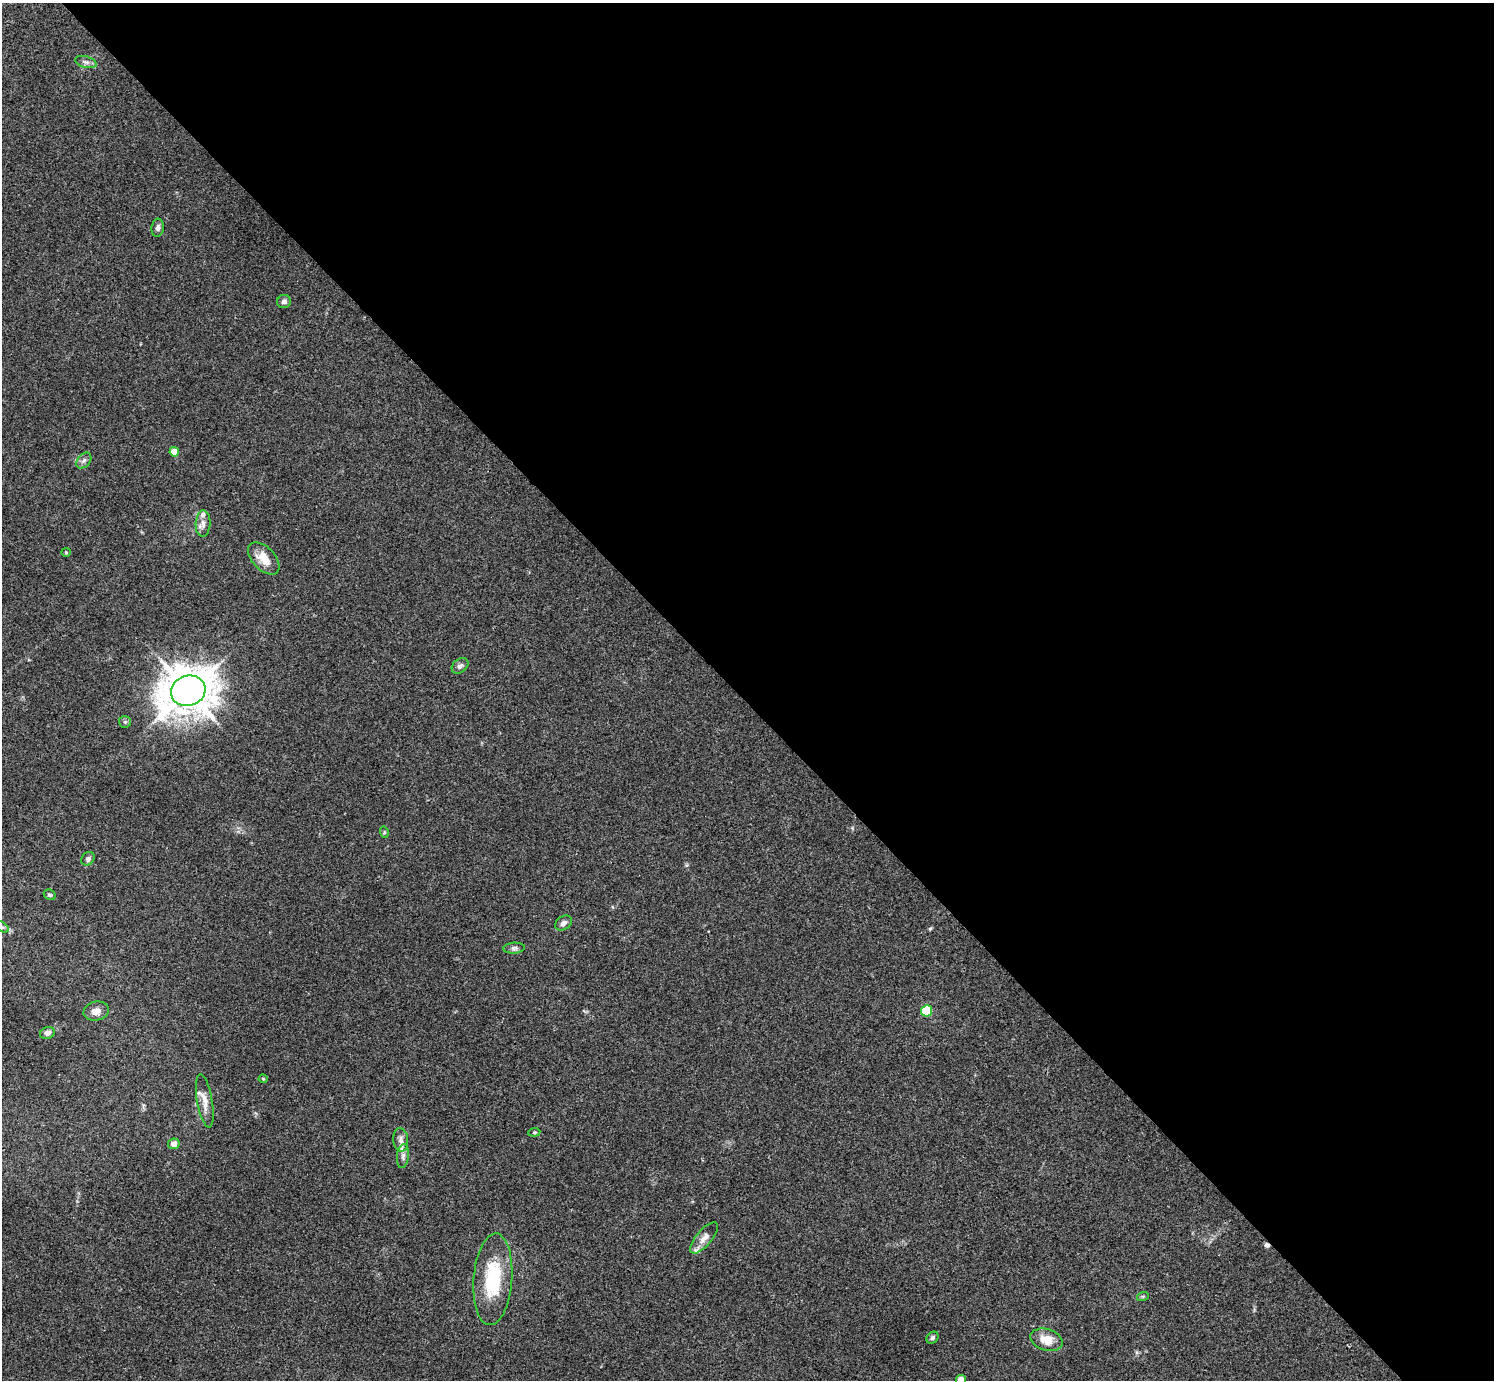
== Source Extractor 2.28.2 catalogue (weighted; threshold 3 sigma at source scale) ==
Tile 8 of 4 x 4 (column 4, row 2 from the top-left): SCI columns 4479-5970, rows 2918-4295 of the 5976 x 5974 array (HDU 1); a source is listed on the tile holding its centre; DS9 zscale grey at full resolution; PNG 1496 x 1382 px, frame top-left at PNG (2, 3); each listed source drawn as its Kron ellipse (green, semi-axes under 4 px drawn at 4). Shown black and unused: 51% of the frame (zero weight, under 3 of 4 exposures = <1% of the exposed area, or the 3 px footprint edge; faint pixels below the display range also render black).
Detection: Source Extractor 2.28.2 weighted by HDU 2 'WHT'; one run over the whole footprint, this tile lists its part. Background 0.0246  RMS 0.0046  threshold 0.0207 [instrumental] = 3 sigma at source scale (4.5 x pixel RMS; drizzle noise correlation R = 1.50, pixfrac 1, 0.05/0.05 arcsec/px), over >= 5 px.
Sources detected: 35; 1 cosmic-ray / hot-pixel residue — neither listed nor drawn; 2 inside a brighter listed object's ellipse — not listed separately; the other 32 listed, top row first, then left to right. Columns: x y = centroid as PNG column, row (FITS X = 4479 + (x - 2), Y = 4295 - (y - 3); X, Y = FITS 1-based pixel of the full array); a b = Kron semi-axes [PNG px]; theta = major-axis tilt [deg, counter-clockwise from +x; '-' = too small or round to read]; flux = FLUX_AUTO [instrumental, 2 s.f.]
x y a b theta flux
86 62 11 5 -15 1.6
158 228 9 6 82 1.6
284 301 7 6 - 1.5
174 452 5 4 - 6.6
84 461 9 6 49 1.4
203 524 13 7 87 2.3
66 552 4 4 - 0.5
264 558 19 11 -46 6.3
460 666 9 6 39 1.3
188 691 17 15 17 1300
125 722 6 5 - 0.82
384 832 6 3 -73 0.49
88 859 7 6 - 1.1
50 895 6 5 - 0.81
563 923 9 6 35 1.7
2 927 8 4 -30 0.87
514 948 11 5 3 1.3
96 1011 13 9 14 3.3
927 1011 6 5 - 23
47 1033 7 6 - 1.7
263 1079 4 4 - 0.47
205 1101 27 7 -80 4.8
534 1132 6 4 6 0.58
401 1140 12 7 -85 2.3
174 1144 6 5 - 2.8
403 1156 12 6 83 1.9
704 1238 19 7 49 3.4
493 1279 46 19 86 25
1143 1296 6 4 18 0.51
933 1338 6 5 - 1
1046 1340 16 10 -17 7.5
961 1380 5 5 - 6
Isophote crosses this tile's border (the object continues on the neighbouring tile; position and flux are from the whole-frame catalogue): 2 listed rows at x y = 2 927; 961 1380